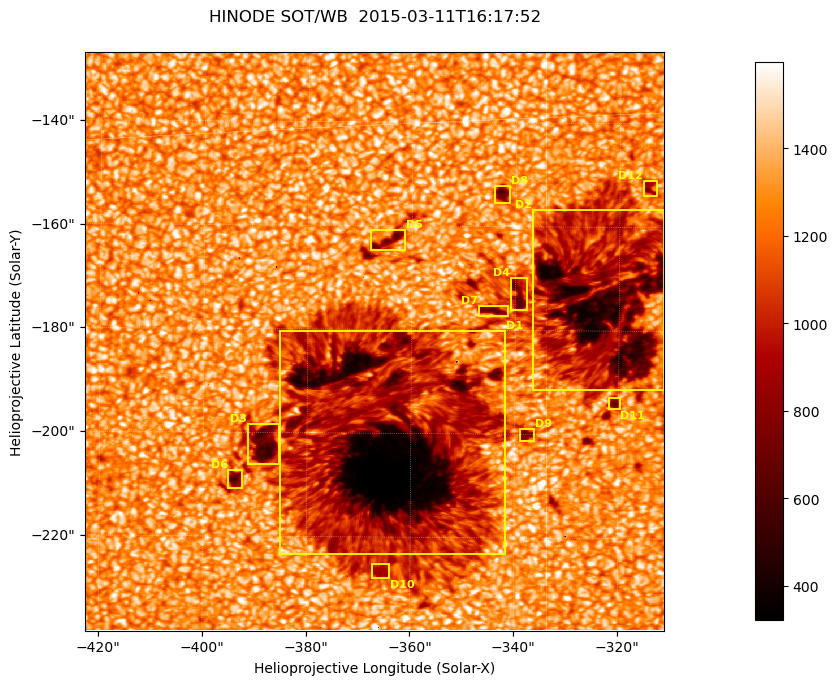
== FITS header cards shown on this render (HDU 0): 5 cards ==
TELESCOP= 'HINODE'
INSTRUME= 'SOT/WB'
DATE_OBS= '2015-03-11T16:17:52.206'
CTYPE1  = 'Solar-X'
CTYPE2  = 'Solar-Y'

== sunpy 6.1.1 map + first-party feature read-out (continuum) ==
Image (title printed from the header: HINODE SOT/WB  2015-03-11T16:17:52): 1024 x 1024 px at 0.109 arcsec/px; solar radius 966 arcsec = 8862 px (partial field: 0.4% of the solar disc is inside the frame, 100% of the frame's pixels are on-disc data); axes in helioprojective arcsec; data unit not stated in the header (colour bar unlabelled)
Orientation: roll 0.412 deg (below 1 deg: not rotated)
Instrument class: CONTINUUM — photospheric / low-chromospheric filtergram (blue cont 4504): granulation and sunspots, dark-feature search
Dark features (sunspots / pores): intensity divided by the frame's on-disc median (partial field: no limb-darkening profile); reference = the frame's on-disc median (the 8%-of-disc-diameter window exceeds this field); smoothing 3 px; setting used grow <= 0.75, no closing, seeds <= 0.75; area >= 262 px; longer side >= 12 px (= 1.3 arcsec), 6 px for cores <= 0.7; partial field; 12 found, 12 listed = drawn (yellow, D1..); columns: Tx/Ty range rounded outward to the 1 arcsec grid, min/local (2 s.f., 1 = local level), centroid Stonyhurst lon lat
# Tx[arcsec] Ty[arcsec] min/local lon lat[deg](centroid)
D1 -386..-341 -224..-180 0.23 -23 -19
D2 -337..-311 -192..-156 0.29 -20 -17
D3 -392..-385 -207..-198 0.4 -25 -19
D4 -341..-337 -176..-169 0.48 -21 -17
D5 -368..-361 -165..-160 0.48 -23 -16
D6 -396..-392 -211..-207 0.46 -25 -19
D7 -348..-341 -178..-175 0.5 -22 -17
D8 -345..-341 -156..-152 0.44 -22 -16
D9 -339..-336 -202..-199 0.52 -22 -19
D10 -368..-364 -228..-225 0.67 -24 -20
D11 -322..-319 -196..-192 0.53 -20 -18
D12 -316..-312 -154..-151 0.57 -20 -16